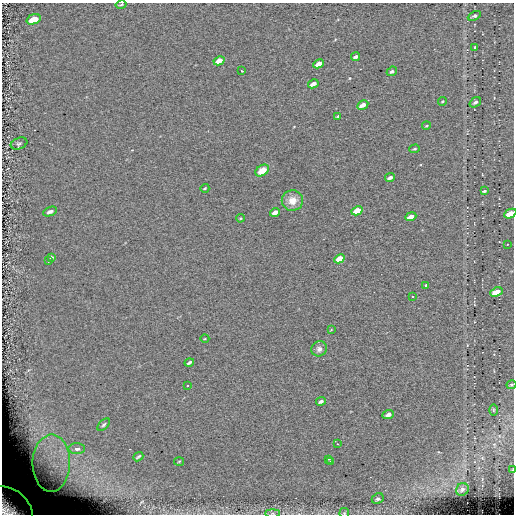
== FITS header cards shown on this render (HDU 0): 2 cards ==
NAXIS1  =                  512 / length of data axis 1
NAXIS2  =                  512 / length of data axis 2

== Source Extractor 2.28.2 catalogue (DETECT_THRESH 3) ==
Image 512 x 512 px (HDU 0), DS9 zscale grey, 1 PNG px = 1 image px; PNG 516 x 516 px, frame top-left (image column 1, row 512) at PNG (2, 3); each listed source drawn as its Kron ellipse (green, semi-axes under 4 px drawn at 4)
Background -0.0335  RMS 5.7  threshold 17.2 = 3 sigma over >= 5 px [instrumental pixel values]
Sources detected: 58; all 58 listed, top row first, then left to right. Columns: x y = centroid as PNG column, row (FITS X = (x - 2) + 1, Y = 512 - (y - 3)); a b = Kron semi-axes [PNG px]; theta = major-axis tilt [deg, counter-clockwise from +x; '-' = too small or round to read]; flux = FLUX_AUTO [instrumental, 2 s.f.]
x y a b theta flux
121 5 6 2 12 390
474 16 7 4 26 1000
34 19 7 5 19 5700
474 47 3 2 - 290
355 57 4 3 - 770
219 61 6 4 28 4100
319 64 6 4 27 2900
242 71 3 2 - 1800
392 71 5 4 - 780
313 84 5 4 - 2200
443 101 4 3 - 330
475 102 6 4 36 930
363 105 6 4 29 2700
338 117 4 3 - 450
426 126 4 3 - 340
19 144 8 5 20 820
415 149 5 4 - 530
262 171 7 5 33 5600
390 178 5 3 - 1300
205 188 4 3 - 430
484 191 4 2 - 740
292 200 11 10 - 4300
357 211 6 4 29 8800
50 212 7 4 23 1300
275 212 5 4 - 2400
510 214 6 4 26 4700
411 217 5 4 - 4000
240 218 4 4 - 370
507 244 3 2 - 520
51 257 3 3 - 4000
339 259 5 4 - 6600
48 261 3 2 - 430
426 285 3 3 - 1900
496 292 6 4 21 5100
412 297 3 2 - 540
331 330 3 2 - 240
205 339 4 3 - 310
319 349 8 7 - 1500
189 362 5 3 - 770
512 385 5 4 - 490
187 386 3 3 - 830
321 401 5 3 - 1000
493 410 6 4 -89 350
388 415 6 4 23 1500
104 425 8 4 45 760
337 444 3 2 - 330
77 449 8 5 -1 2500
138 457 5 2 - 460
328 459 3 3 - 530
179 461 5 3 - 350
330 462 3 2 - 770
51 463 28 18 89 26000
513 470 4 2 - 360
462 489 6 6 - 870
378 499 6 5 - 810
10 507 25 17 -37 27000
273 513 7 4 0 680
344 513 5 5 - 510
At the frame edge (FLAGS 8, measured only in part): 6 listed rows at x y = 510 214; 512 385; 513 470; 10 507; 273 513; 344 513